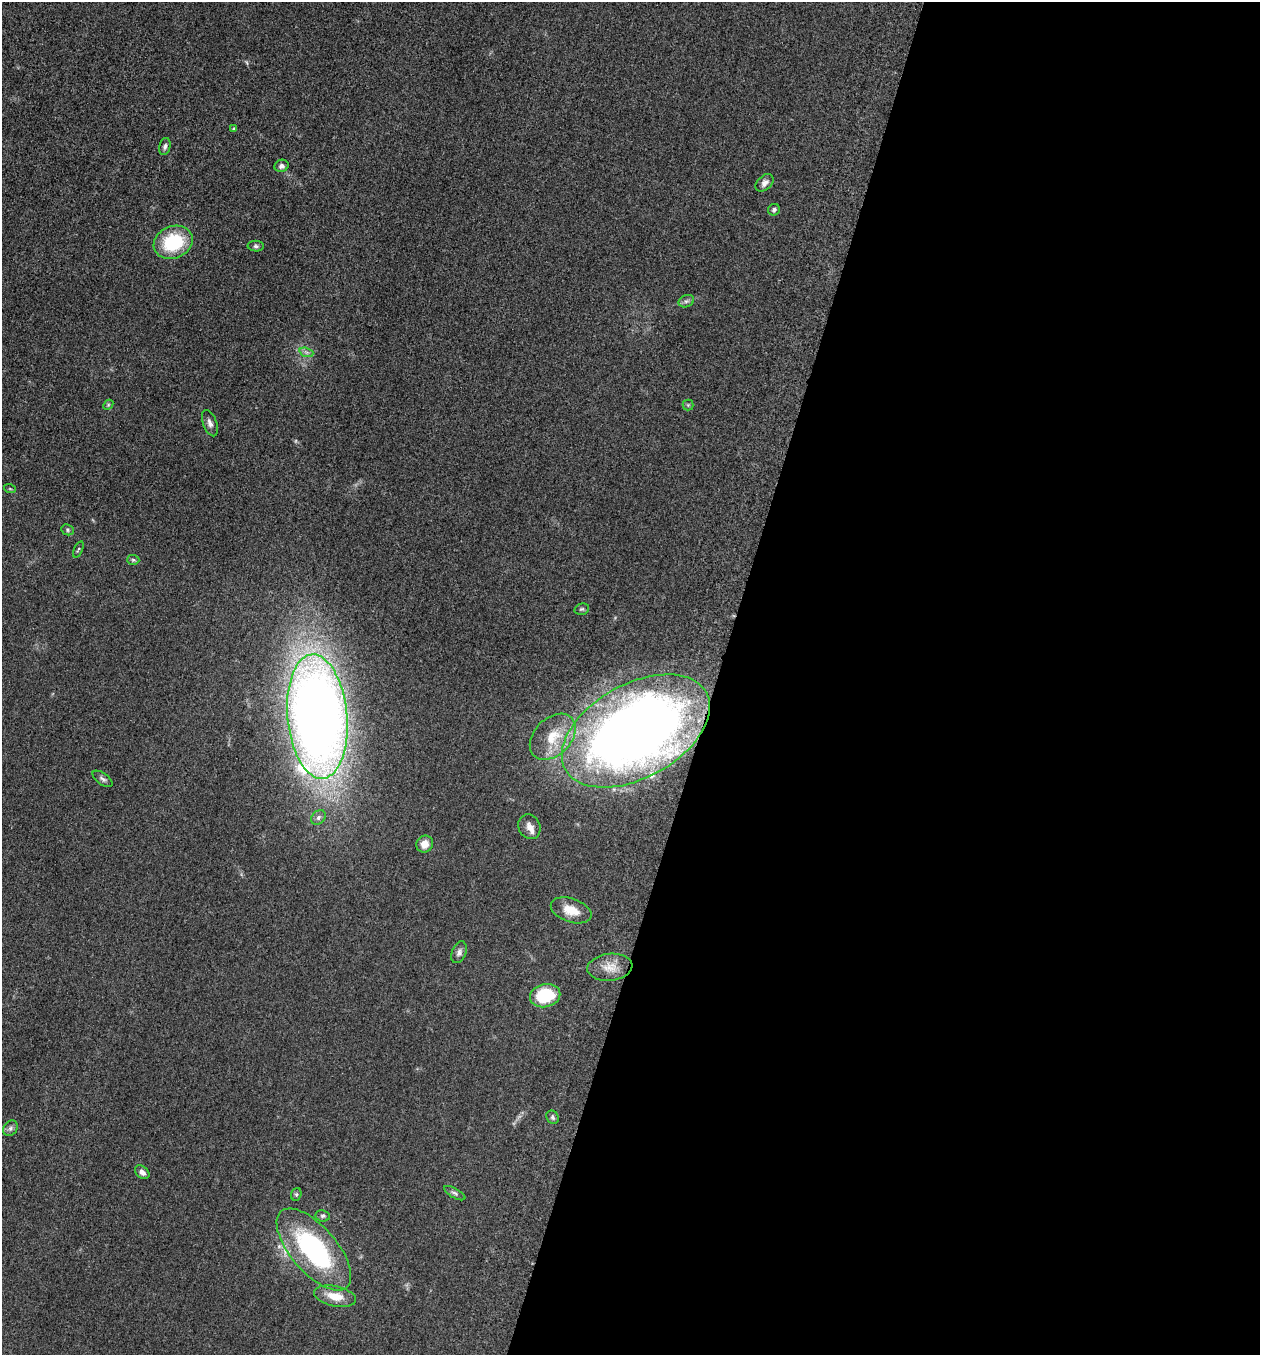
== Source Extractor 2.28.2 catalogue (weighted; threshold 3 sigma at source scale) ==
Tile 12 of 4 x 4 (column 4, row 3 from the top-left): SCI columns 3970-5227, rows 1370-2722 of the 5507 x 5462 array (HDU 1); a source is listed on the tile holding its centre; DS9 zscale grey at full resolution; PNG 1262 x 1357 px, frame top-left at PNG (2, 2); each listed source drawn as its Kron ellipse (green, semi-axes under 4 px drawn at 4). Shown black and unused: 43% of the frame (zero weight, under 3 of 5 exposures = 3% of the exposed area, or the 3 px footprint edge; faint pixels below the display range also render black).
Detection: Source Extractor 2.28.2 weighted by HDU 2 'WHT'; one run over the whole footprint, this tile lists its part. Background 0.0608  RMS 0.0062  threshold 0.0278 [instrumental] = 3 sigma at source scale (4.5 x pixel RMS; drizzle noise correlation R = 1.50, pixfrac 1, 0.05/0.05 arcsec/px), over >= 5 px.
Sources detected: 37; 1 inside a brighter listed object's ellipse — not listed separately; the other 36 listed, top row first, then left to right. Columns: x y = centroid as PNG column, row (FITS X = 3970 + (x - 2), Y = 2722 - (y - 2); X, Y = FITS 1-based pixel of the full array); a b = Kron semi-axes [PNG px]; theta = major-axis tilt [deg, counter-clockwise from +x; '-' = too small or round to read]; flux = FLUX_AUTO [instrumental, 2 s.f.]
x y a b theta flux
234 129 4 3 - 0.82
165 146 9 5 78 1.7
282 166 7 6 - 1.7
764 183 10 7 46 3
774 210 6 5 - 1.5
173 242 20 16 22 35
256 246 8 5 -1 1.4
686 301 8 6 20 1.7
306 352 7 4 -18 1.5
108 405 6 4 47 0.8
688 405 5 5 - 0.83
210 423 14 6 -70 2.8
10 489 6 3 -19 0.61
67 530 6 5 - 1.1
78 549 9 3 66 0.84
133 560 6 5 - 0.93
582 609 7 5 14 1.2
317 717 62 30 -85 830
636 731 80 47 29 580
553 737 27 18 45 18
103 779 11 5 -36 1.8
318 817 8 6 47 2
529 827 13 11 -66 4.2
425 844 9 8 - 5.9
571 910 21 11 -19 11
459 952 11 7 68 2.4
610 967 22 13 6 9.5
545 996 15 11 13 32
553 1117 7 6 - 1.4
10 1128 8 6 53 1.9
142 1172 8 5 -40 2.5
455 1193 12 5 -29 1.7
296 1194 6 5 - 1
323 1216 7 5 -8 1.3
314 1249 50 23 -49 92
335 1296 21 10 -12 10
Overlapping masked pixels (flux is a lower limit): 1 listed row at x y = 636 731